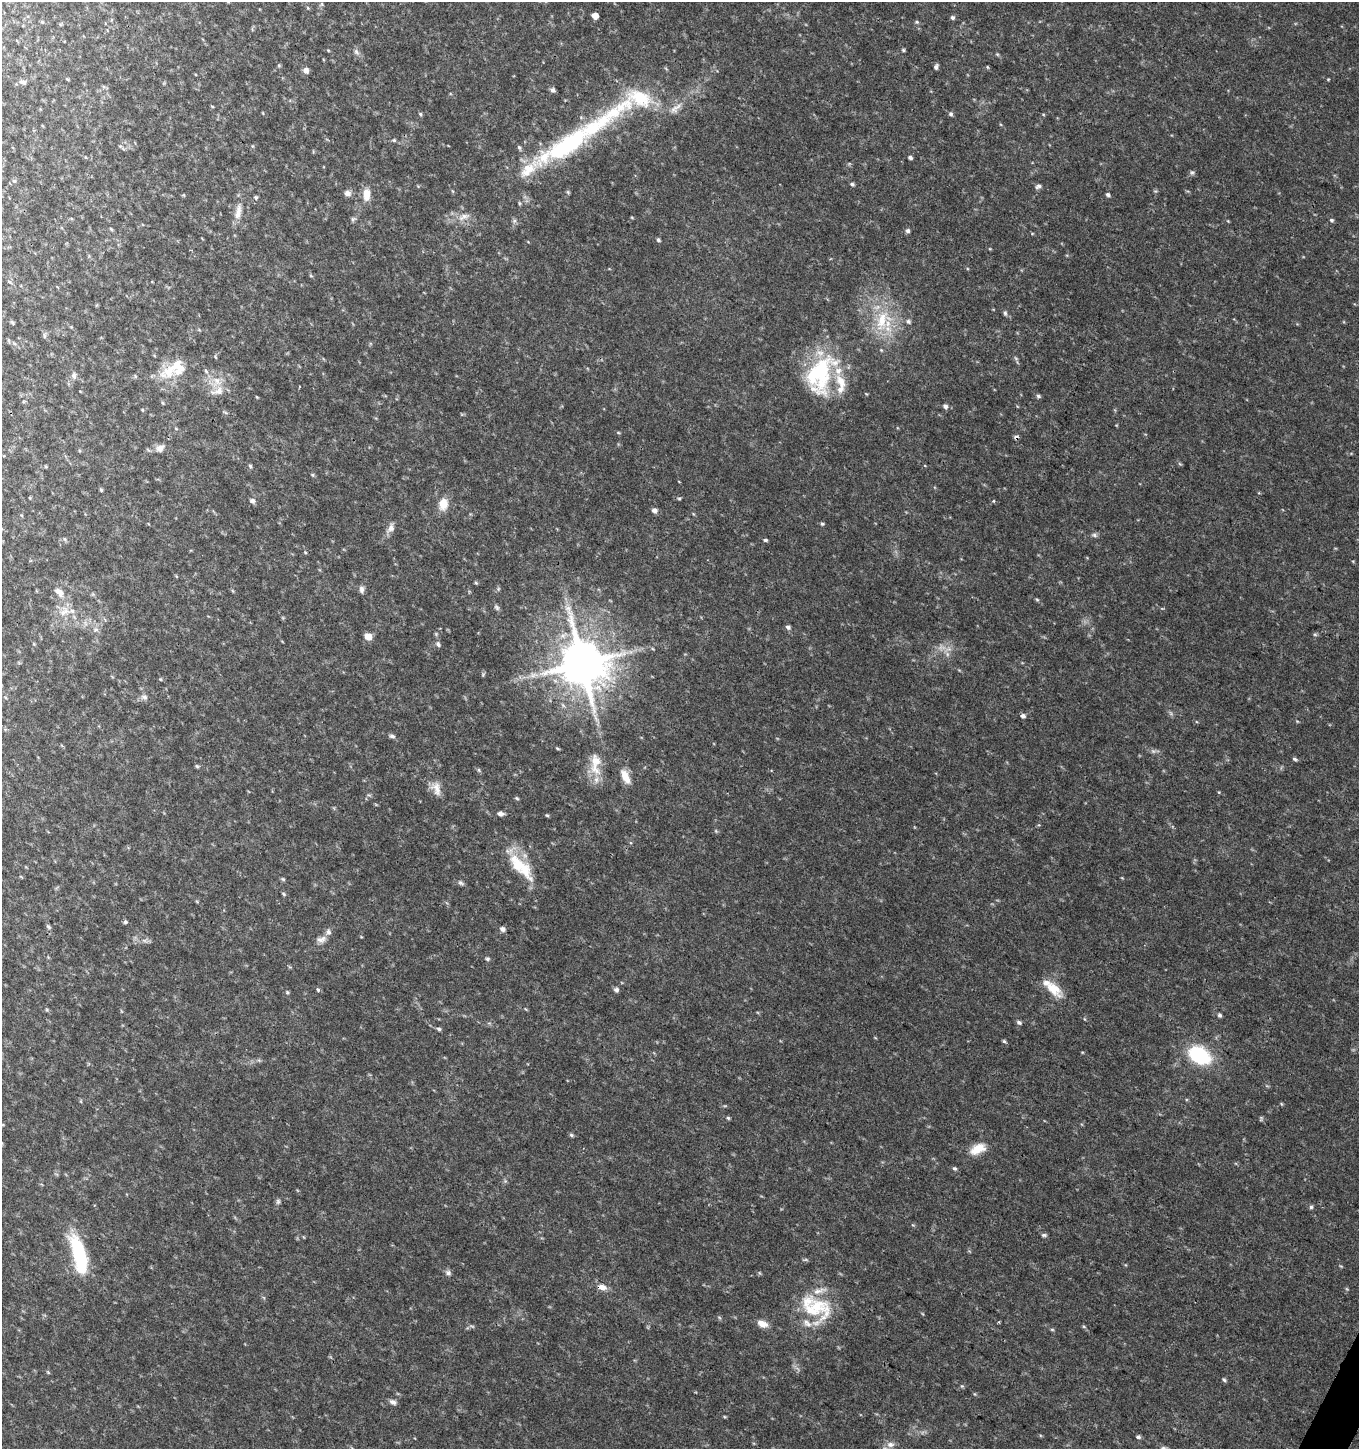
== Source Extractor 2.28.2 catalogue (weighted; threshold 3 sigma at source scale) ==
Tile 6 of 4 x 4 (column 2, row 2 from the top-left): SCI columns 1626-2982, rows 2901-4347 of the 5899 x 5808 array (HDU 1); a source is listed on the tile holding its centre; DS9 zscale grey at full resolution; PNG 1361 x 1451 px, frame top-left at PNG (2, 2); no overlay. Shown black and unused: <1% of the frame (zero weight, under 3 of 4 exposures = <1% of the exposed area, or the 3 px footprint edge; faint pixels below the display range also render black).
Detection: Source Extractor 2.28.2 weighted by HDU 2 'WHT'; one run over the whole footprint, this tile lists its part. Background 0.0293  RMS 0.0033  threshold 0.015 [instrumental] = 3 sigma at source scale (4.5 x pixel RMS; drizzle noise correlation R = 1.50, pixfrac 1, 0.0396/0.0396 arcsec/px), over >= 5 px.
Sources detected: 169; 3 too faint to see at this stretch — not listed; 15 inside a brighter listed object's ellipse — not listed separately; the other 151 listed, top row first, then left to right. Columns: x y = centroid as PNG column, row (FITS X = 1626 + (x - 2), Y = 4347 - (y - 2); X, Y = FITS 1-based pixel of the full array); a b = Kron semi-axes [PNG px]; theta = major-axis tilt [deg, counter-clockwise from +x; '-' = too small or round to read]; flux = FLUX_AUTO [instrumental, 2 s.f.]
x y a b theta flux
322 4 6 4 90 0.44
595 16 5 5 - 3.1
953 17 5 5 - 0.77
917 22 5 4 - 0.5
328 50 5 3 - 0.3
903 50 5 4 - 0.46
356 52 9 6 -56 1.1
997 54 6 4 -44 0.42
279 65 5 4 - 0.38
936 67 6 4 75 0.88
987 67 5 3 - 0.31
306 70 6 6 - 1.7
1328 79 5 3 - 0.29
23 82 10 6 -16 1
553 90 6 5 - 0.99
212 106 5 3 - 0.28
676 108 21 8 37 3.1
420 114 5 4 - 0.46
951 114 5 5 - 0.7
394 140 5 5 - 0.43
568 144 92 25 32 48
519 147 7 4 -62 0.57
910 157 4 4 - 0.96
1192 172 7 5 -90 0.65
14 181 6 5 - 0.6
852 184 5 4 - 0.64
1038 186 8 5 27 0.96
347 193 8 7 - 1.7
367 194 15 9 89 4.2
1108 194 5 4 - 0.79
256 197 5 5 - 0.59
519 203 6 4 -72 0.4
238 212 24 9 81 3.7
464 217 19 8 18 3.2
353 219 8 5 71 0.71
1331 220 5 5 - 0.64
111 229 6 3 -71 0.36
908 231 5 5 - 0.93
658 240 5 4 - 0.56
311 276 6 3 -19 0.36
1005 313 7 5 -80 0.67
882 320 35 15 73 13
908 321 7 6 - 0.78
12 323 6 4 -50 0.51
44 336 8 4 -82 0.65
169 371 33 16 41 9.4
206 371 7 4 -46 0.6
820 375 53 32 69 33
74 376 9 6 -88 1.1
135 376 6 4 -72 0.39
216 381 15 10 79 4
1038 396 6 5 - 0.63
257 397 4 3 - 0.28
163 403 6 3 -70 0.38
945 406 6 5 - 1
142 410 5 3 - 0.33
618 432 5 3 - 0.33
1016 437 6 5 - 0.82
160 448 12 9 27 2.2
250 466 6 4 -65 0.52
46 467 5 3 - 0.39
312 475 6 5 - 0.46
101 490 4 4 - 0.46
679 499 4 4 - 0.42
252 501 7 6 - 1.1
993 501 5 3 - 0.28
443 504 15 11 84 4.5
654 510 6 6 - 1.3
822 524 5 4 - 0.49
391 528 13 8 60 2
1094 535 8 5 -11 0.82
65 539 6 4 -88 0.47
765 540 5 3 - 0.55
305 552 5 4 - 0.33
476 583 5 4 - 0.36
362 589 10 6 -88 1.2
498 589 6 4 72 0.45
59 592 14 9 -43 2.7
1037 599 6 4 -3 0.41
497 607 9 5 -45 0.74
64 611 18 13 24 5
85 623 7 4 -71 0.79
788 627 6 5 - 0.93
95 629 8 7 - 1.3
1315 634 6 4 -1 0.47
368 636 8 7 - 2.8
438 644 7 5 -65 0.84
947 654 7 4 -72 0.89
582 663 14 13 - 1600
483 674 6 4 47 0.43
160 679 4 4 - 0.36
144 697 10 8 -6 1.3
1023 716 6 5 - 0.98
1297 721 5 3 - 0.31
392 736 8 5 -8 0.82
557 748 6 3 -30 0.39
1153 751 9 5 -24 0.97
1295 759 6 4 -27 0.58
595 764 35 14 -90 8.3
197 766 6 4 -42 0.49
479 770 6 4 -72 0.48
625 777 20 9 -65 3.9
436 788 20 11 -70 3.4
1219 792 5 3 - 0.28
517 798 6 4 -23 0.46
500 814 7 5 4 1.2
547 815 5 4 - 0.4
716 831 6 3 -72 0.38
521 867 45 16 -46 13
21 877 5 3 - 0.29
283 879 6 5 - 0.49
461 883 9 5 -38 0.78
284 894 6 4 -48 0.46
125 922 5 5 - 0.61
48 927 7 5 -49 0.6
502 929 6 6 - 1.1
321 939 12 8 11 1.8
144 940 9 4 -19 0.88
487 959 5 5 - 0.61
1053 989 28 13 -42 6.6
318 990 5 4 - 0.61
616 990 6 6 - 0.93
287 992 5 4 - 0.44
1219 1015 5 5 - 0.72
1019 1022 6 5 - 0.8
439 1029 6 5 - 0.66
1004 1041 5 5 - 0.46
1199 1055 23 16 -30 24
81 1101 5 3 - 0.33
728 1118 5 4 - 0.44
1261 1118 7 4 76 0.46
571 1135 6 4 -28 0.58
978 1149 21 12 24 5.3
954 1168 6 5 - 0.61
278 1201 8 5 75 0.71
1311 1207 5 5 - 0.59
1044 1235 8 5 -7 0.63
79 1254 45 14 -75 24
448 1273 7 7 - 1
602 1287 12 7 -13 2.3
812 1311 57 25 -27 16
762 1324 14 8 -20 2.6
1084 1327 6 3 -20 0.38
1052 1330 6 3 -1 0.37
48 1372 5 4 - 0.37
1224 1380 6 4 -62 0.55
962 1386 5 4 - 0.4
393 1402 9 6 -22 1.3
1138 1437 5 5 - 0.7
890 1444 11 7 0 1.6
1163 1448 7 6 - 0.97
Overlapping masked pixels (flux is a lower limit): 3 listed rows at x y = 1016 437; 160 448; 602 1287
Isophote crosses this tile's border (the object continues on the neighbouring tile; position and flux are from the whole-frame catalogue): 1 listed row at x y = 1163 1448